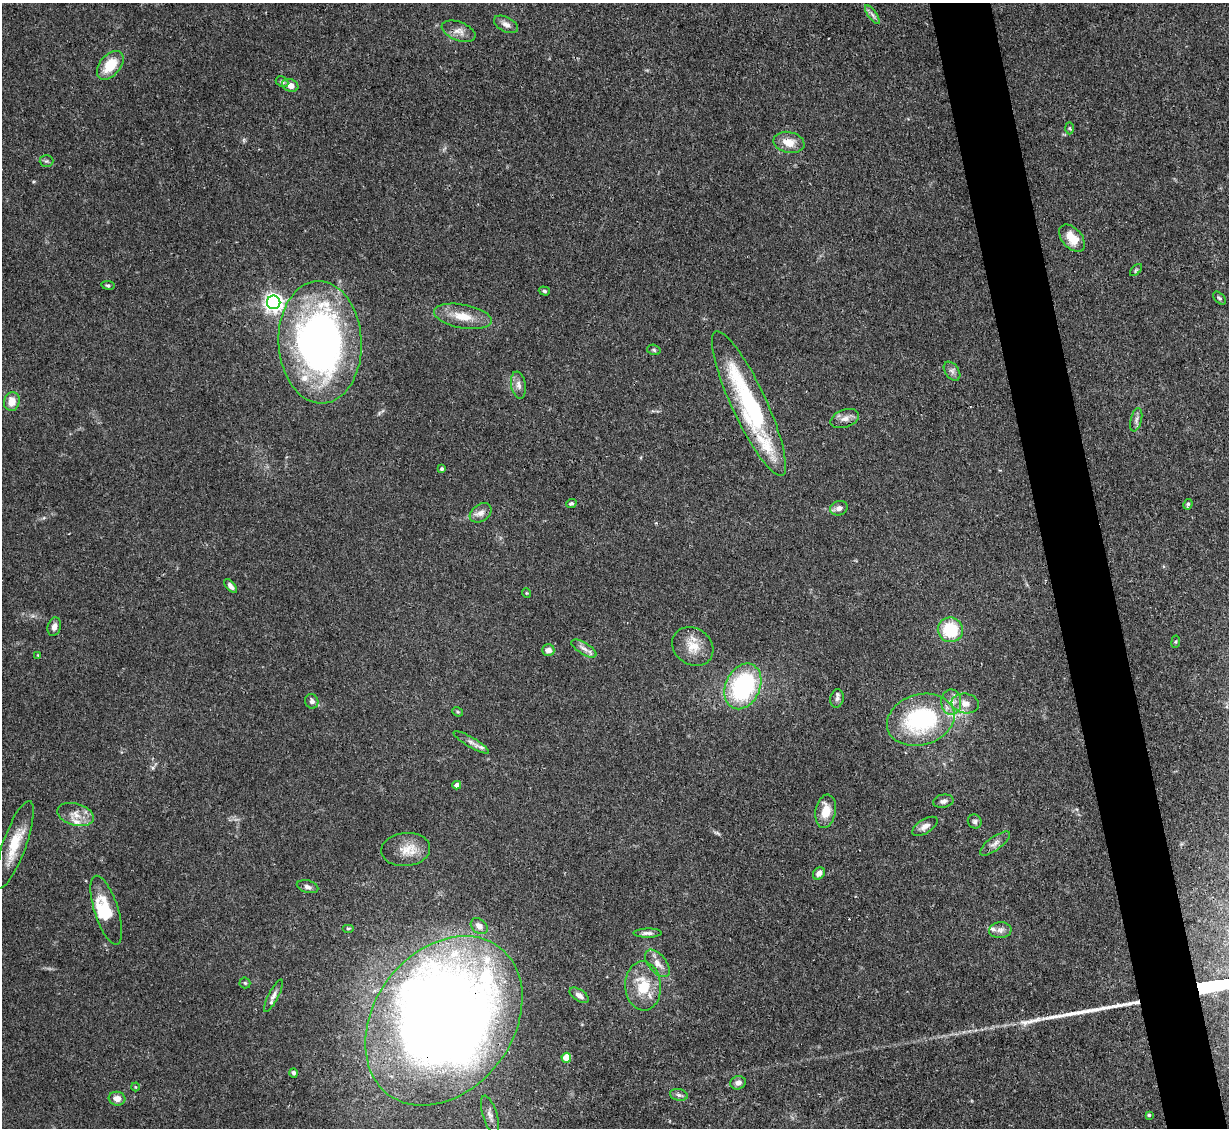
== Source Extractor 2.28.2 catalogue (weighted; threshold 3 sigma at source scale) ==
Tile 6 of 4 x 4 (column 2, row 2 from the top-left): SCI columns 1228-2454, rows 2501-3626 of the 4909 x 4883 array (HDU 1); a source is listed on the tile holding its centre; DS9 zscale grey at full resolution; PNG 1231 x 1130 px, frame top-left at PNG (2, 3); each listed source drawn as its Kron ellipse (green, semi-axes under 4 px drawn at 4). Shown black and unused: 5% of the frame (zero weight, under 3 of 4 exposures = <1% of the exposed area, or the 3 px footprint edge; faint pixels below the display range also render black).
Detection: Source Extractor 2.28.2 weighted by HDU 2 'WHT'; one run over the whole footprint, this tile lists its part. Background 0.142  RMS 0.0044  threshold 0.0199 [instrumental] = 3 sigma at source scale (4.5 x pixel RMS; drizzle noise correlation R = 1.50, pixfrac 1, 0.05/0.05 arcsec/px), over >= 5 px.
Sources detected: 86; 1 inside a brighter object's white glare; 1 cosmic-ray / hot-pixel residue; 1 long thin detection or spike segment (spike, bleed or trail) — neither listed nor drawn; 7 inside a brighter listed object's ellipse — not listed separately; the other 76 listed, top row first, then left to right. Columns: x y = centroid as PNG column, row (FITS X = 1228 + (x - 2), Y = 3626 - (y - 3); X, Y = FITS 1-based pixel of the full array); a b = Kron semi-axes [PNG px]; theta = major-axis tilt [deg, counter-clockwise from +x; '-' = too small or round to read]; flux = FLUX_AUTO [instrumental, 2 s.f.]
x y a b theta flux
872 15 11 3 -55 1.2
506 24 13 7 -27 2.3
459 31 18 9 -21 3.5
110 65 16 10 50 12
282 82 7 5 -28 0.92
290 85 8 6 -21 3.2
1070 128 6 4 -88 0.6
789 142 16 10 -11 6.3
46 161 7 5 1 0.9
1072 238 16 10 -49 8
1136 270 7 4 45 0.76
108 285 7 3 -9 0.63
544 291 5 4 - 0.67
1219 298 8 4 -46 0.89
274 302 7 6 - 220
463 316 29 12 -10 9.1
320 342 61 41 -87 200
654 350 7 5 -17 0.74
952 371 10 6 -54 1.7
518 385 14 7 -80 2.6
12 402 9 8 - 5.1
749 403 79 17 -65 72
845 418 15 8 19 3.1
1136 420 12 5 76 1.5
442 469 3 3 - 0.76
571 504 5 4 - 0.75
1188 504 5 4 - 0.73
839 508 9 7 17 2.2
481 513 12 8 34 2.8
231 586 8 4 -49 1.7
526 593 5 3 - 0.37
54 627 9 6 74 2.2
950 630 12 12 - 20
1176 642 6 3 82 0.5
693 646 22 18 -37 8.2
584 648 14 5 -32 2.4
548 650 6 6 - 2.7
38 655 4 4 - 0.38
743 686 24 17 65 55
837 698 9 7 77 1.5
312 701 7 6 - 1.7
951 702 13 10 -87 4.7
965 703 13 10 -8 4.3
458 712 5 4 - 0.58
921 720 34 25 16 51
471 742 20 5 -30 2
457 785 4 4 - 2.2
943 801 10 6 11 1.5
826 811 17 10 81 7.3
76 814 19 11 -15 4.9
975 821 7 6 - 1.2
925 826 14 7 32 2.6
995 843 18 6 37 2.6
14 845 46 11 70 13
406 849 24 16 6 7.8
819 873 7 5 48 2.2
308 887 11 6 -15 1.6
106 910 36 12 -72 12
479 926 9 7 -40 3
348 928 6 4 0 0.5
1000 930 11 8 4 2.3
648 933 14 4 1 1.7
657 963 16 9 -50 4
245 983 5 5 - 0.69
643 986 24 18 -86 15
579 995 11 6 -34 2.1
273 996 18 5 63 2.2
444 1021 92 69 53 650
566 1058 5 5 - 13
293 1073 5 4 - 1.1
738 1083 8 6 15 2.2
135 1087 4 3 - 0.43
679 1095 9 5 -11 1.3
117 1099 8 7 - 3.5
490 1115 20 7 -73 2.8
1149 1115 4 3 - 0.68
Overlapping masked pixels (flux is a lower limit): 2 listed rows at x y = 749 403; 444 1021